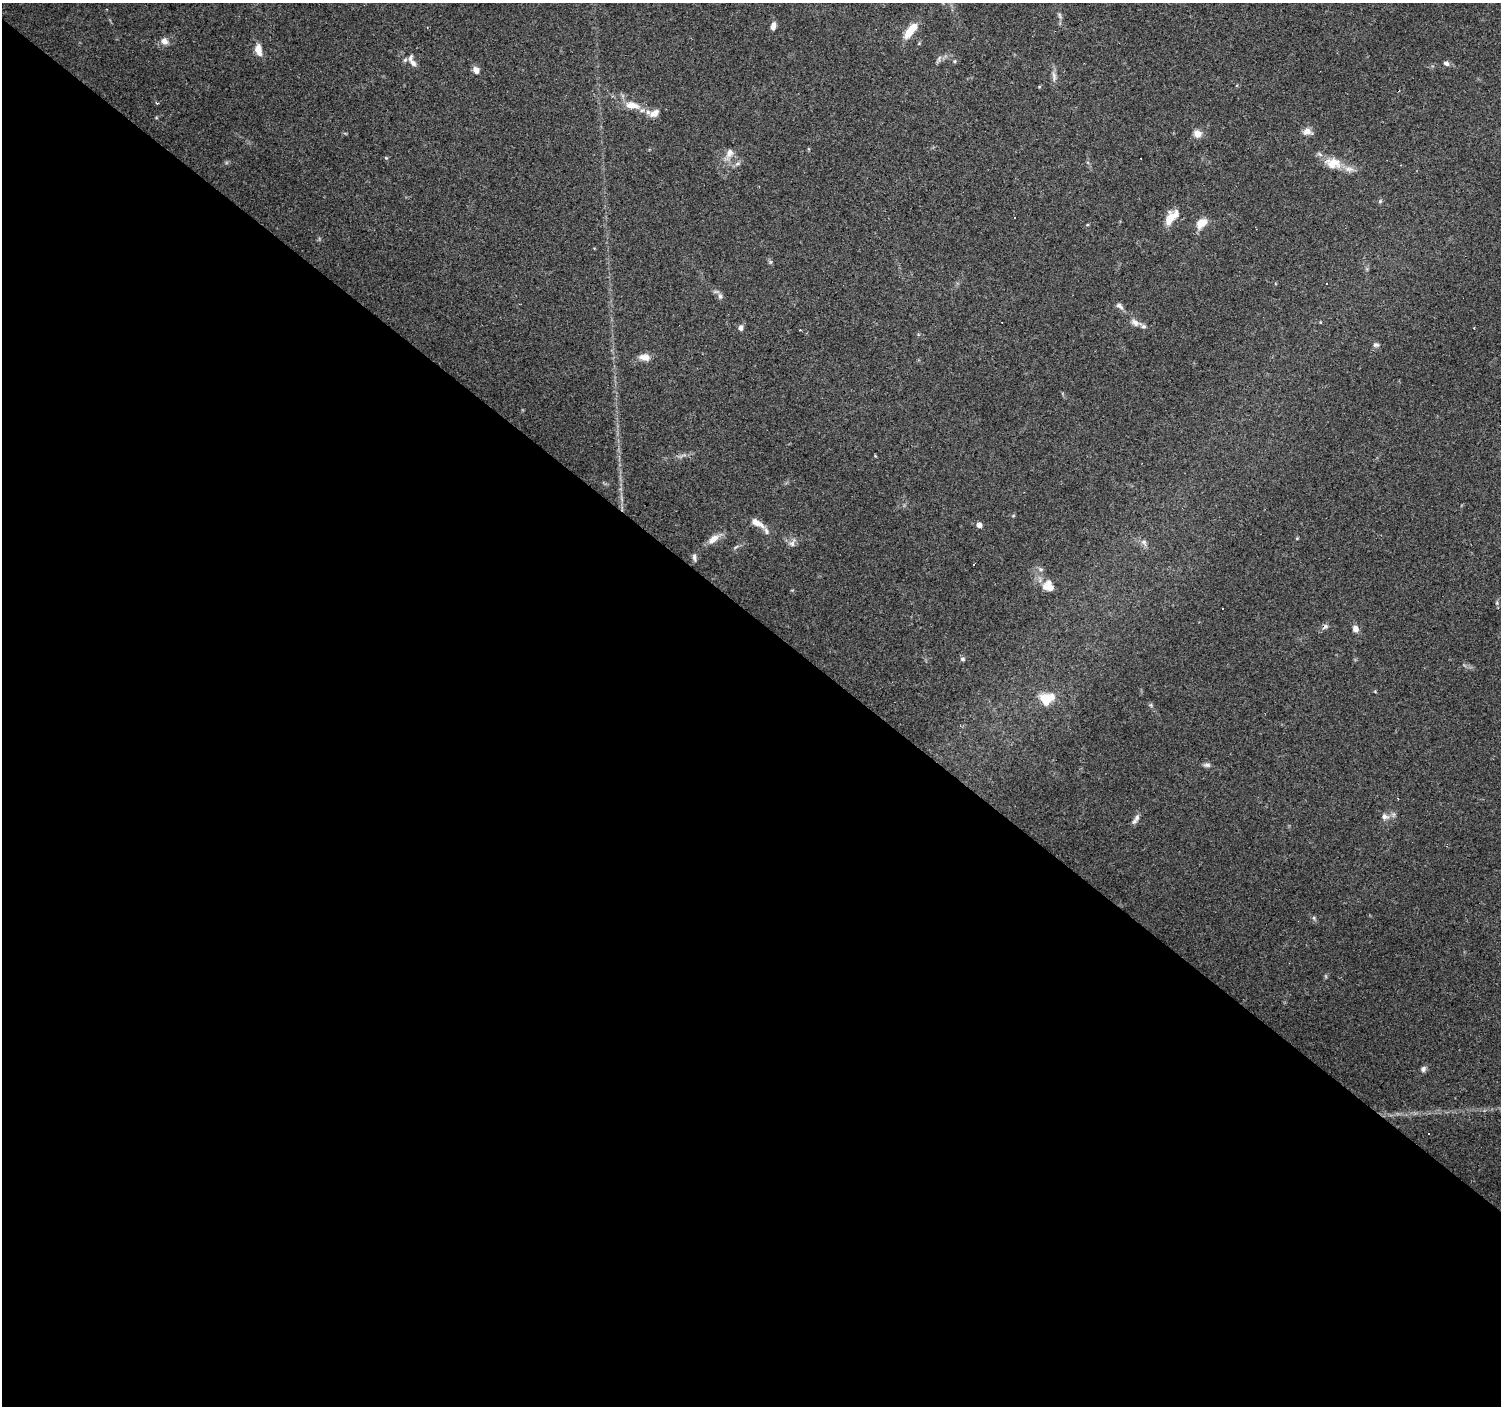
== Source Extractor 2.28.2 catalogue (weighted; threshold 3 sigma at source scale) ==
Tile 14 of 4 x 4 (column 2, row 4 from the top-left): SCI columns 1500-2998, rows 168-1571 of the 6000 x 6021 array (HDU 1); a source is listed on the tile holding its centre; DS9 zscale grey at full resolution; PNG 1503 x 1408 px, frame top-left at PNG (2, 3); no overlay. Shown black and unused: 56% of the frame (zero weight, under 3 of 4 exposures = <1% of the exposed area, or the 3 px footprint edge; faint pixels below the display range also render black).
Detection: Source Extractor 2.28.2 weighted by HDU 2 'WHT'; one run over the whole footprint, this tile lists its part. Background 0.0746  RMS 0.0054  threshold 0.0242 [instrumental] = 3 sigma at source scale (4.5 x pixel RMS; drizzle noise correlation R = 1.50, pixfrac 1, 0.0396/0.0396 arcsec/px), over >= 5 px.
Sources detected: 61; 5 cosmic-ray / hot-pixel residue — not listed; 7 inside a brighter listed object's ellipse — not listed separately; the other 49 listed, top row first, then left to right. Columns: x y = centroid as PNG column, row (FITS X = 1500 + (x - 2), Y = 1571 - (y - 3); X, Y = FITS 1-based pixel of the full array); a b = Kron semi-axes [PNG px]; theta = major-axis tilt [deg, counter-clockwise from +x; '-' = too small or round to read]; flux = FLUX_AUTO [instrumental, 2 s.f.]
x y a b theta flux
1060 16 9 4 -67 1.2
773 26 9 5 81 2.7
910 30 20 7 51 9.5
164 41 9 8 - 3
258 50 13 7 -76 5.5
939 58 9 4 68 1.3
955 61 5 3 - 0.59
413 63 13 7 -48 2.7
1446 63 6 5 - 1.7
476 70 7 6 - 3.2
1054 76 13 5 -76 2.3
1039 87 5 3 - 0.45
157 103 4 3 - 0.67
632 105 22 10 -9 7
654 113 13 8 33 3.5
1307 131 10 8 -5 3.6
1197 134 10 9 - 3.7
729 153 13 9 61 3.8
1334 162 29 12 -16 9.4
738 163 6 4 19 1.1
1380 201 6 4 46 0.72
1171 217 21 10 49 8.4
1201 223 11 8 36 7.6
1087 225 5 3 - 0.5
770 262 6 4 90 0.85
720 296 7 6 - 1.5
1119 306 11 6 -44 2.1
1135 322 12 7 -37 2.8
740 328 7 5 -87 1.8
800 330 3 2 - 0.58
1376 345 9 5 6 1.2
645 357 15 8 -6 3.8
1013 516 5 3 - 0.51
757 523 20 7 -30 4.8
979 525 5 4 - 3.1
713 539 17 8 37 4.5
1144 542 8 6 -1 1.6
792 543 12 7 65 2.1
736 547 8 3 44 0.79
694 557 10 5 -84 1.5
1050 588 17 10 -24 5.7
1355 629 8 6 -68 3
963 659 6 5 - 1
1047 698 20 14 15 10
1207 765 10 5 -9 1.5
1385 817 10 8 -29 2.4
1137 818 11 6 71 2.2
1314 918 6 4 -72 0.81
1423 1069 8 6 76 1.7